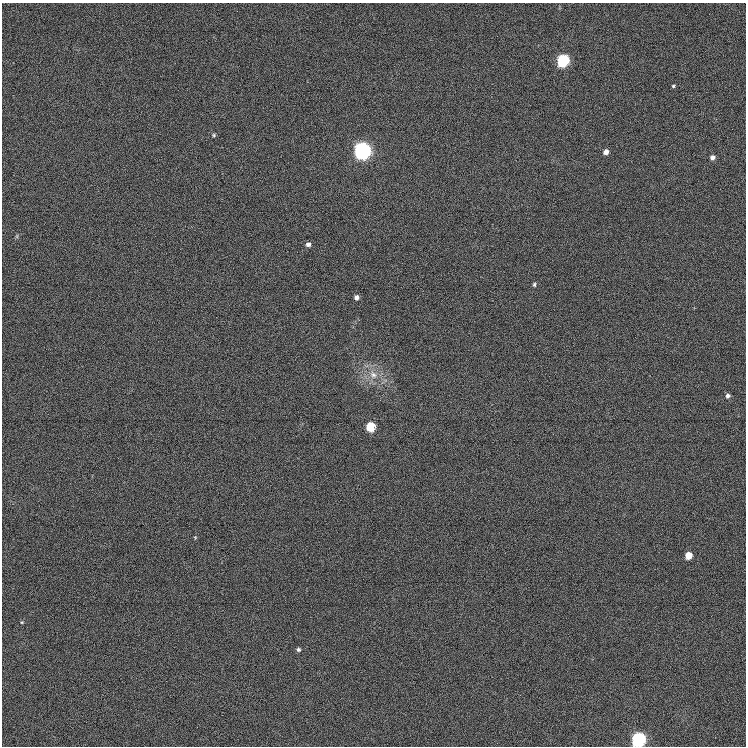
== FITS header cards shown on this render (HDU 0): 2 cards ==
NAXIS1  =                  744
NAXIS2  =                  744

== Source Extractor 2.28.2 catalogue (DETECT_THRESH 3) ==
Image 744 x 744 px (HDU 0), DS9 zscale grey, 1 PNG px = 1 image px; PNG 748 x 748 px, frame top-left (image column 1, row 744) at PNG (2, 3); no overlay
Background 0.0065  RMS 0.037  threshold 0.112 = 3 sigma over >= 5 px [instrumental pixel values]
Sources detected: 16; all 16 listed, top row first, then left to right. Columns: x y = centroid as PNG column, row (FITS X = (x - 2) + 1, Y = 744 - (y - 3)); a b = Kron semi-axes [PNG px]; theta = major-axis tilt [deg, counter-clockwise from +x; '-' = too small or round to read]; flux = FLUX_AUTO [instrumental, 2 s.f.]
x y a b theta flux
563 60 6 6 - 430
673 86 4 4 - 2.9
214 135 5 4 - 3
363 150 7 7 - 1600
606 152 5 4 - 14
712 157 4 4 - 8.3
308 244 5 5 - 8.1
534 284 4 3 - 3.3
356 297 4 4 - 10
373 375 12 9 -53 23
728 396 4 4 - 6
371 427 6 5 - 140
689 555 5 5 - 44
22 622 4 3 - 2.4
298 649 5 4 - 5
639 739 7 6 - 810
At the frame edge (FLAGS 8, measured only in part): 1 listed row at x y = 639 739